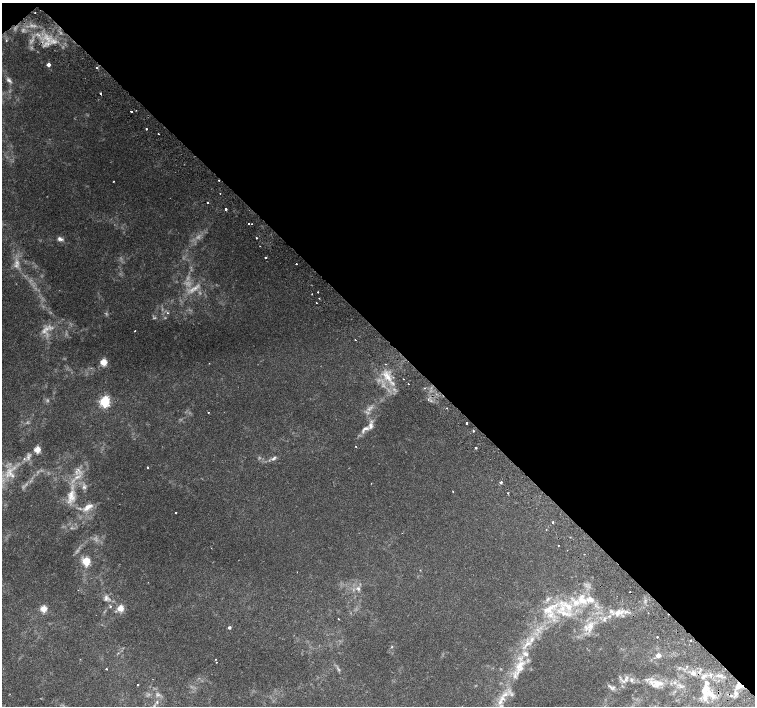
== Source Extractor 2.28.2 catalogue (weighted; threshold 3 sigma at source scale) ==
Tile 3 of 4 x 4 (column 3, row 1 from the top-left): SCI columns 3055-4560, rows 4420-5827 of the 6117 x 6089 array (HDU 1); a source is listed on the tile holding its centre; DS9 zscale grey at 2 x 2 block average (1 PNG px = mean of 2 x 2 image px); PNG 757 x 708 px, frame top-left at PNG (2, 3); no overlay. Shown black and unused: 47% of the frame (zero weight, under 2 of 3 exposures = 3% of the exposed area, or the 3 px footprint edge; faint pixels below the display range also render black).
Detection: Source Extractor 2.28.2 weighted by HDU 2 'WHT'; one run over the whole footprint, this tile lists its part. Background 0.00197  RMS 0.0023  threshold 0.0104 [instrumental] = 3 sigma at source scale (4.5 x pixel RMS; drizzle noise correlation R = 1.50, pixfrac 1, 0.0396/0.0396 arcsec/px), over >= 5 px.
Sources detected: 132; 15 too faint to see at this stretch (2 x 2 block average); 4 cosmic-ray / hot-pixel residue — not listed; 19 inside a brighter listed object's ellipse — not listed separately; the other 94 listed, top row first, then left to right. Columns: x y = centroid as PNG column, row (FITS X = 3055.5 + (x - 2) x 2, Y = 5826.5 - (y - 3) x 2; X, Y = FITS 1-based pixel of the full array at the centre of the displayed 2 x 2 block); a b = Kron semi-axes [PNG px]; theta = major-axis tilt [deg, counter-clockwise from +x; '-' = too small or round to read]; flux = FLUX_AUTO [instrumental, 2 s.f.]
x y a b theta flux
35 13 2 2 - 0.71
31 41 7 2 -65 0.72
48 65 3 2 - 4.2
97 68 2 2 - 0.43
9 80 9 4 -44 1.5
100 93 2 2 - 1
131 112 2 2 - 1.8
146 129 2 2 - 4.6
158 134 2 2 - 0.51
113 181 2 2 - 0.27
226 209 2 2 - 3.9
248 224 2 2 - 0.42
252 224 2 2 - 0.3
256 238 2 2 - 0.69
60 239 8 5 -21 1.9
265 257 2 2 - 0.77
296 264 2 2 - 0.93
192 289 11 6 63 4
318 292 2 2 - 0.66
312 294 2 2 - 0.25
316 303 2 2 - 0.55
167 313 3 2 - 0.47
135 331 2 2 - 0.67
355 340 2 2 - 0.39
104 362 3 3 - 23
386 364 2 2 - 0.51
388 377 17 7 -48 7.5
403 379 2 2 - 1.4
408 384 2 2 - 0.5
428 399 3 2 - 0.53
105 402 4 3 - 80
447 408 2 2 - 0.25
208 412 2 2 - 0.37
467 423 2 2 - 1.7
365 429 16 7 33 4
473 431 2 2 - 0.58
356 446 2 2 - 0.3
476 447 2 2 - 0.84
37 450 3 3 - 23
28 457 8 4 -86 1.8
24 459 3 3 - 0.77
273 459 7 5 27 1.4
147 467 2 2 - 0.82
76 472 8 3 -83 1.5
10 473 12 5 -30 3.5
77 477 8 4 23 2.5
501 482 2 2 - 2.8
84 487 6 5 - 1.5
453 491 2 2 - 0.27
508 493 2 2 - 0.49
71 496 17 10 -88 7.1
88 507 16 7 33 5.3
176 513 2 2 - 0.46
553 522 2 2 - 0.96
546 529 2 2 - 0.76
558 545 2 2 - 0.47
567 550 2 2 - 0.26
86 561 3 3 - 34
358 589 6 5 - 1.4
107 598 11 7 -35 3.1
583 600 16 9 -31 8.8
568 606 19 8 -39 9.1
121 608 3 3 - 21
43 609 3 3 - 22
549 609 17 10 30 9.7
563 613 9 6 28 3.7
618 613 11 7 55 4.5
648 613 2 2 - 0.45
338 619 2 2 - 0.99
604 619 8 5 78 1.9
590 626 10 9 - 5.5
229 627 2 2 - 1.7
657 637 2 2 - 0.47
690 640 2 2 - 1.2
526 644 15 4 54 4.6
391 647 3 3 - 0.45
658 655 3 3 - 7.7
216 659 2 2 - 0.25
217 662 2 2 - 0.22
520 665 20 8 44 9.8
106 669 2 2 - 0.82
693 673 6 5 - 1.8
627 677 5 4 - 1.3
631 680 5 4 - 1.1
623 681 8 3 -29 1.4
657 682 19 8 -12 7.1
138 685 2 2 - 0.54
739 686 7 4 20 2.3
611 687 8 3 -65 1.1
705 692 24 11 -83 10
736 693 5 3 - 1.1
505 694 10 6 32 4.2
157 702 5 3 - 0.79
500 702 9 5 55 3.3
Overlapping masked pixels (flux is a lower limit): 1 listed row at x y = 739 686
Diffuse or blended objects may show on this block-average render without a row.